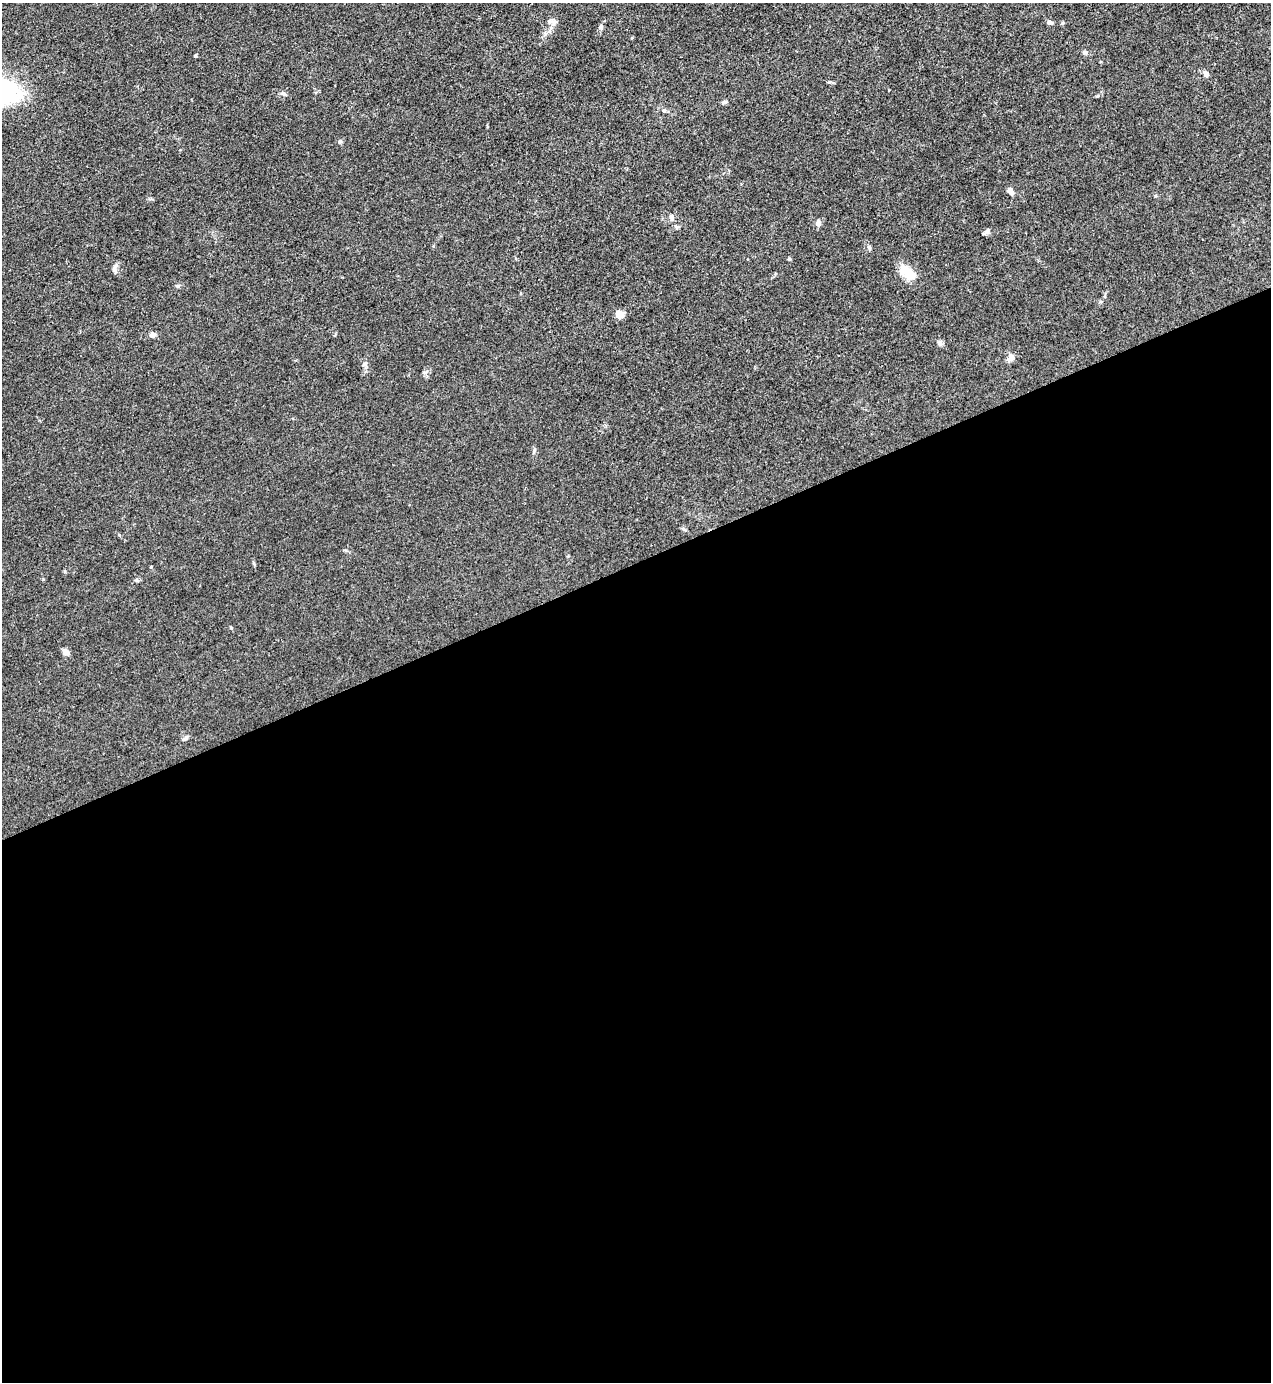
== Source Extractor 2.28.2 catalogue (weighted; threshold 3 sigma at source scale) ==
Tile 15 of 4 x 4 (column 3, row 4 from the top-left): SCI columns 2822-4090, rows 2-1381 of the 5510 x 5523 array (HDU 1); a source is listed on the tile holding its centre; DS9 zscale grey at full resolution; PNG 1273 x 1384 px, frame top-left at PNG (2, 3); no overlay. Shown black and unused: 59% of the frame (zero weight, under 3 of 4 exposures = <1% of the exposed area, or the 3 px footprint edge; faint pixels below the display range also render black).
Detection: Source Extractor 2.28.2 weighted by HDU 2 'WHT'; one run over the whole footprint, this tile lists its part. Background 0.0432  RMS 0.0049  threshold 0.0221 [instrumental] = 3 sigma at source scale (4.5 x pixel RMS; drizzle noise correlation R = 1.50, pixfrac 1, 0.05/0.05 arcsec/px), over >= 5 px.
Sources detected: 25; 1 inside a brighter object's white glare — not listed; the other 24 listed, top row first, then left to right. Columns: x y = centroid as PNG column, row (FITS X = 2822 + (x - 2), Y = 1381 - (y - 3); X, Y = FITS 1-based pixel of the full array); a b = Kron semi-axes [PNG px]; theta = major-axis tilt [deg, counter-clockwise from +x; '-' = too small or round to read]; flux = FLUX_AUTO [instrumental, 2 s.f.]
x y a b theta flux
1049 22 8 4 -13 1.1
553 24 10 6 71 2
601 27 7 6 - 1.3
1085 52 6 6 - 0.97
195 56 4 4 - 0.5
1206 74 8 6 -68 1.7
284 94 7 5 -17 1.1
725 102 6 4 18 0.73
664 111 6 3 -18 0.69
340 142 6 5 - 0.73
1010 191 9 5 -63 2.3
671 217 9 6 -89 1.4
818 223 6 6 - 2.4
986 232 11 4 36 1.1
869 247 6 5 - 0.88
789 259 5 4 - 0.58
115 268 12 5 66 1.6
906 271 21 14 -28 7.3
620 314 5 4 - 15
153 335 5 5 - 2.5
940 343 9 6 -89 1.2
1011 358 8 7 - 3
66 652 6 5 - 3.3
185 738 8 5 44 1
Unlisted compact peaks at least as high as the median listed source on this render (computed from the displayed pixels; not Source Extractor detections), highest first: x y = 829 82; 178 286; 1062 23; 534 450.